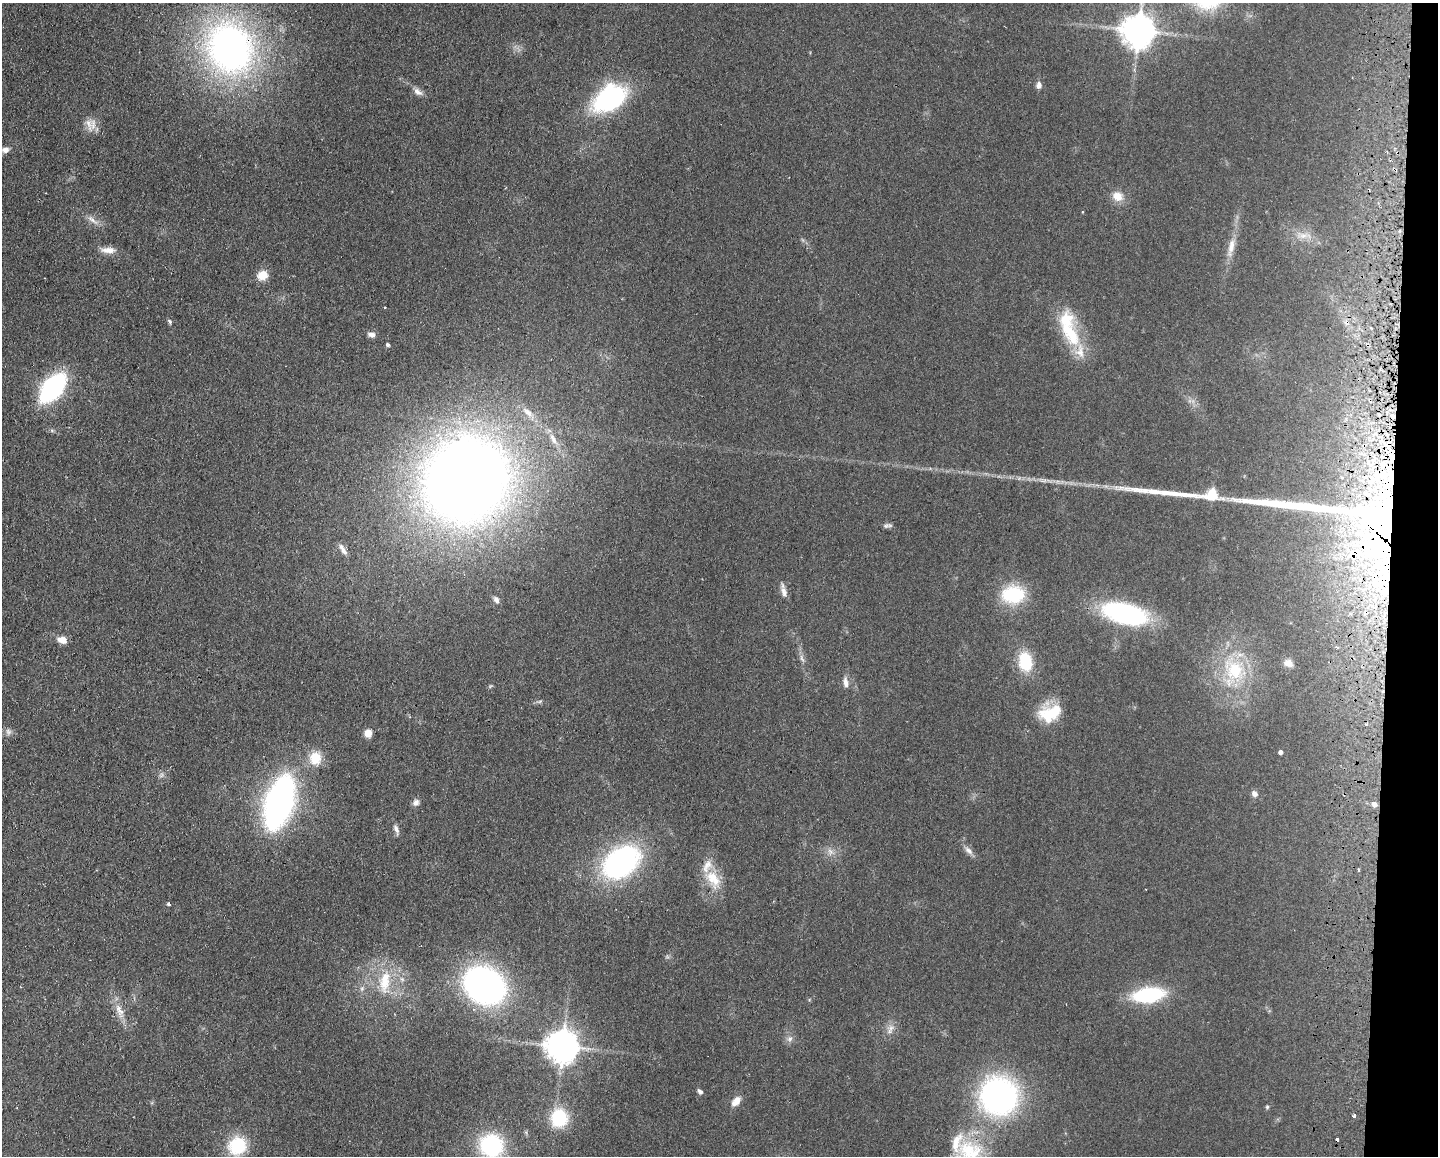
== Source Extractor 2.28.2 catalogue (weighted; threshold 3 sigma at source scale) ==
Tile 6 of 3 x 4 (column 3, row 2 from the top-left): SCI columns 3042-4477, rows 2319-3472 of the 4757 x 4636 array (HDU 1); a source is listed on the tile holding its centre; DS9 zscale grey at full resolution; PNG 1440 x 1158 px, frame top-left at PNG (2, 3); no overlay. Shown black and unused: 3% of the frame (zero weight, under 2 of 3 exposures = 3% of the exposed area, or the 3 px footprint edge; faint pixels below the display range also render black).
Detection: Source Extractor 2.28.2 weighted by HDU 2 'WHT'; one run over the whole footprint, this tile lists its part. Background 0.0578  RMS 0.01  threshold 0.0467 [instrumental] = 3 sigma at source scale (4.5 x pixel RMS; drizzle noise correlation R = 1.50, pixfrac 1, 0.05/0.05 arcsec/px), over >= 5 px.
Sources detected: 91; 1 too faint to see at this stretch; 2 inside a brighter object's white glare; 2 cosmic-ray / hot-pixel residue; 1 long thin detection or spike segment (spike, bleed or trail) — not listed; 11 inside a brighter listed object's ellipse — not listed separately; the other 74 listed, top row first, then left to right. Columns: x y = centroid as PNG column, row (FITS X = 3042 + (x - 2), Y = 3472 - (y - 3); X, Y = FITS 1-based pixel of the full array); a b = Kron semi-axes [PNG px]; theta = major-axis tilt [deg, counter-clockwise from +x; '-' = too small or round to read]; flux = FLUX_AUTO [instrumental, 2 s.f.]
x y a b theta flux
1138 30 10 9 - 2100
230 48 54 46 -69 430
1039 85 8 6 89 5.1
418 92 13 7 -35 5.8
609 99 23 15 35 210
89 123 23 8 -75 9.1
5 150 9 6 8 6.2
1117 196 15 12 -26 12
1082 212 4 3 - 0.77
92 220 19 6 -37 7
1303 236 11 8 0 7.5
1231 247 29 8 77 14
108 250 19 8 -3 9.4
263 275 12 10 24 14
385 307 3 3 - 2.1
170 321 6 5 - 1.8
1071 334 42 21 -59 53
371 335 10 6 -6 4.3
388 344 4 4 - 2.3
53 388 21 12 50 220
528 413 22 8 -44 12
553 439 19 7 -60 9.8
466 479 70 63 45 1600
1212 493 7 6 - 62
1382 517 107 51 87 560
886 526 10 5 6 2.9
344 551 10 7 -54 4.8
784 590 20 6 -78 6.3
1013 594 26 19 4 60
496 599 8 6 -57 3.4
1125 613 50 21 -14 150
62 640 11 8 -16 9.2
1336 647 3 3 - 2.1
802 658 12 5 -72 4.1
1025 661 16 11 -80 50
1288 663 11 8 -31 6.5
1235 670 27 25 -79 54
846 682 13 6 -82 6.3
540 701 7 4 19 1.6
1052 713 31 16 11 37
1366 724 4 4 - 1.3
368 733 7 6 - 12
1280 752 4 4 - 3.3
315 758 17 15 81 21
161 775 7 6 - 2.7
1254 794 8 7 - 4.3
416 802 10 7 50 4.4
279 803 36 18 73 490
1374 804 7 6 - 5.6
396 829 14 5 -71 4.8
968 850 14 6 -40 5.5
830 852 11 7 -66 5.6
621 862 31 21 36 270
1359 869 3 3 - 2.5
713 879 26 16 -49 26
168 904 5 4 - 2.1
402 979 8 4 -45 2.6
385 982 35 16 83 39
484 985 27 22 -33 450
362 989 9 6 64 3.5
1148 995 27 12 7 100
119 1011 23 9 -68 13
891 1028 11 7 60 5.9
790 1039 8 7 - 4
562 1046 10 9 - 2100
700 1091 6 4 -32 3.6
999 1096 31 30 - 320
736 1101 15 9 48 8.2
1267 1107 5 4 - 1.5
1354 1115 3 3 - 12
559 1118 15 14 - 59
237 1146 18 17 - 53
491 1146 20 19 - 120
970 1151 41 31 -20 74
Overlapping masked pixels (flux is a lower limit): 2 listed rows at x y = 230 48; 1382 517
Isophote crosses this tile's border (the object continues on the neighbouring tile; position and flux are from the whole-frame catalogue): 3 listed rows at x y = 5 150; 491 1146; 970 1151